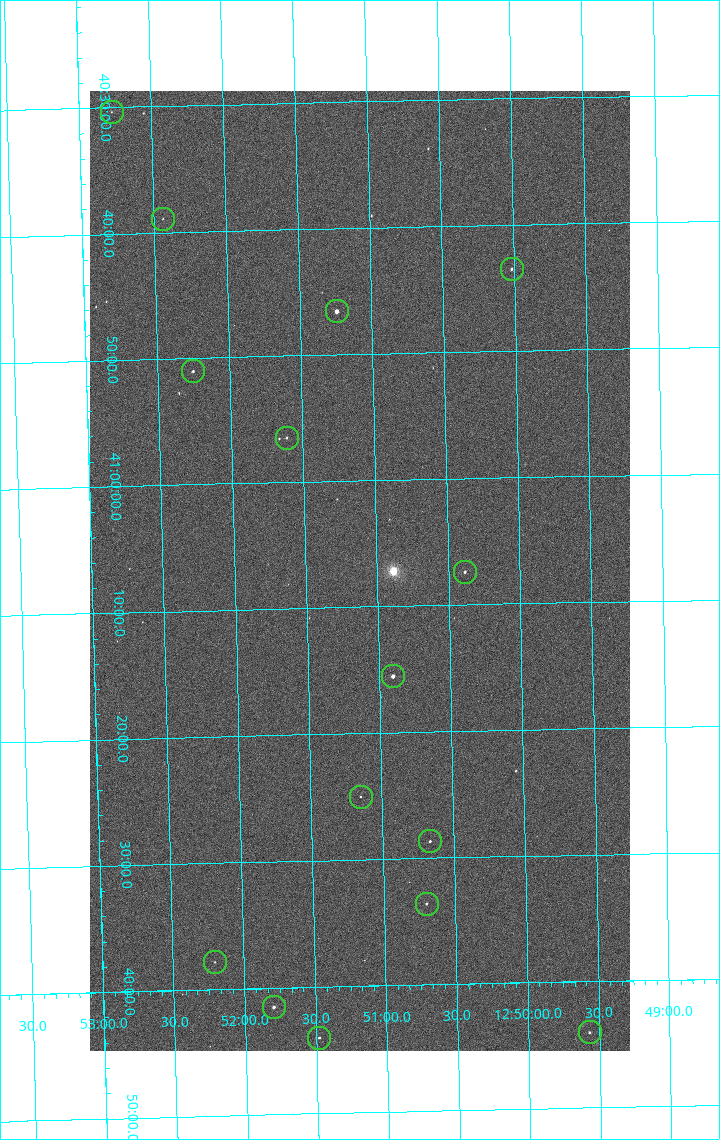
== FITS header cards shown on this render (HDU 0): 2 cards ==
NAXIS1  =                 1080 / length of data axis 1
NAXIS2  =                 1920 / length of data axis 2

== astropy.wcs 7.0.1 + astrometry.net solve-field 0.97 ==
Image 1080 x 1920 px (HDU 0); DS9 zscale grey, zoomed out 1/2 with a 90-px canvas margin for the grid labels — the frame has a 2x2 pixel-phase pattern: the four 2x2 pixel phases sit at different levels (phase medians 993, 842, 794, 993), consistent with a one-shot-colour (mosaic) sensor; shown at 1/2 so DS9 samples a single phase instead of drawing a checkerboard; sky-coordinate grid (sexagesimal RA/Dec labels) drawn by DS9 from the SOLVED WCS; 15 Tycho-2 reference stars matched to detected sources circled (green)
Header WCS: none
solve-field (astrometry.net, Tycho-2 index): SOLVED blind (the file carries no WCS)
Solved WCS: RA---TAN-SIP/DEC--TAN-SIP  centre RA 12:51:07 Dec +41:07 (192.78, +41.12 deg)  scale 2.38 arcsec/px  FOV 42.8' x 76.0'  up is -179 deg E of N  parity flipped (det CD > 0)
(file carries no celestial WCS; the grid is the blind solution)
Tycho-2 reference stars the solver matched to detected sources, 15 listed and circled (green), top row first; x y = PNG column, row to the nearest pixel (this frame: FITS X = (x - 90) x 2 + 1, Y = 1920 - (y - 91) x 2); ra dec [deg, ICRS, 3 dp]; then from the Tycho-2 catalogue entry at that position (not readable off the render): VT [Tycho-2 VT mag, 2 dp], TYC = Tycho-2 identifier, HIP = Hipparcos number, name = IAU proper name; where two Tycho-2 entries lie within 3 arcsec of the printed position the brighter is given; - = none
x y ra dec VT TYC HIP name
112 112 193.194 +40.505 12.48 3021-1340-1 - -
163 219 193.109 +40.648 12.32 3021-1216-1 - -
512 270 192.504 +40.725 11.86 3021-1162-1 - -
337 312 192.810 +40.776 9.69 3021-1108-1 - -
193 372 193.064 +40.851 11.36 3021-1025-1 - -
286 438 192.903 +40.941 11.82 3021-941-1 - -
464 572 192.596 +41.123 11.21 3021-53-1 - -
392 676 192.726 +41.259 9.76 3023-213-1 62700 -
360 797 192.787 +41.417 12.26 3023-139-1 - -
430 842 192.667 +41.478 11.08 3023-113-1 - -
426 904 192.675 +41.560 11.35 3023-88-1 - -
215 962 193.051 +41.631 12.16 3023-47-1 - -
274 1008 192.949 +41.692 10.25 3023-19-1 - -
590 1032 192.392 +41.734 11.39 3023-243-1 - -
319 1038 192.870 +41.734 10.72 3023-898-1 - -